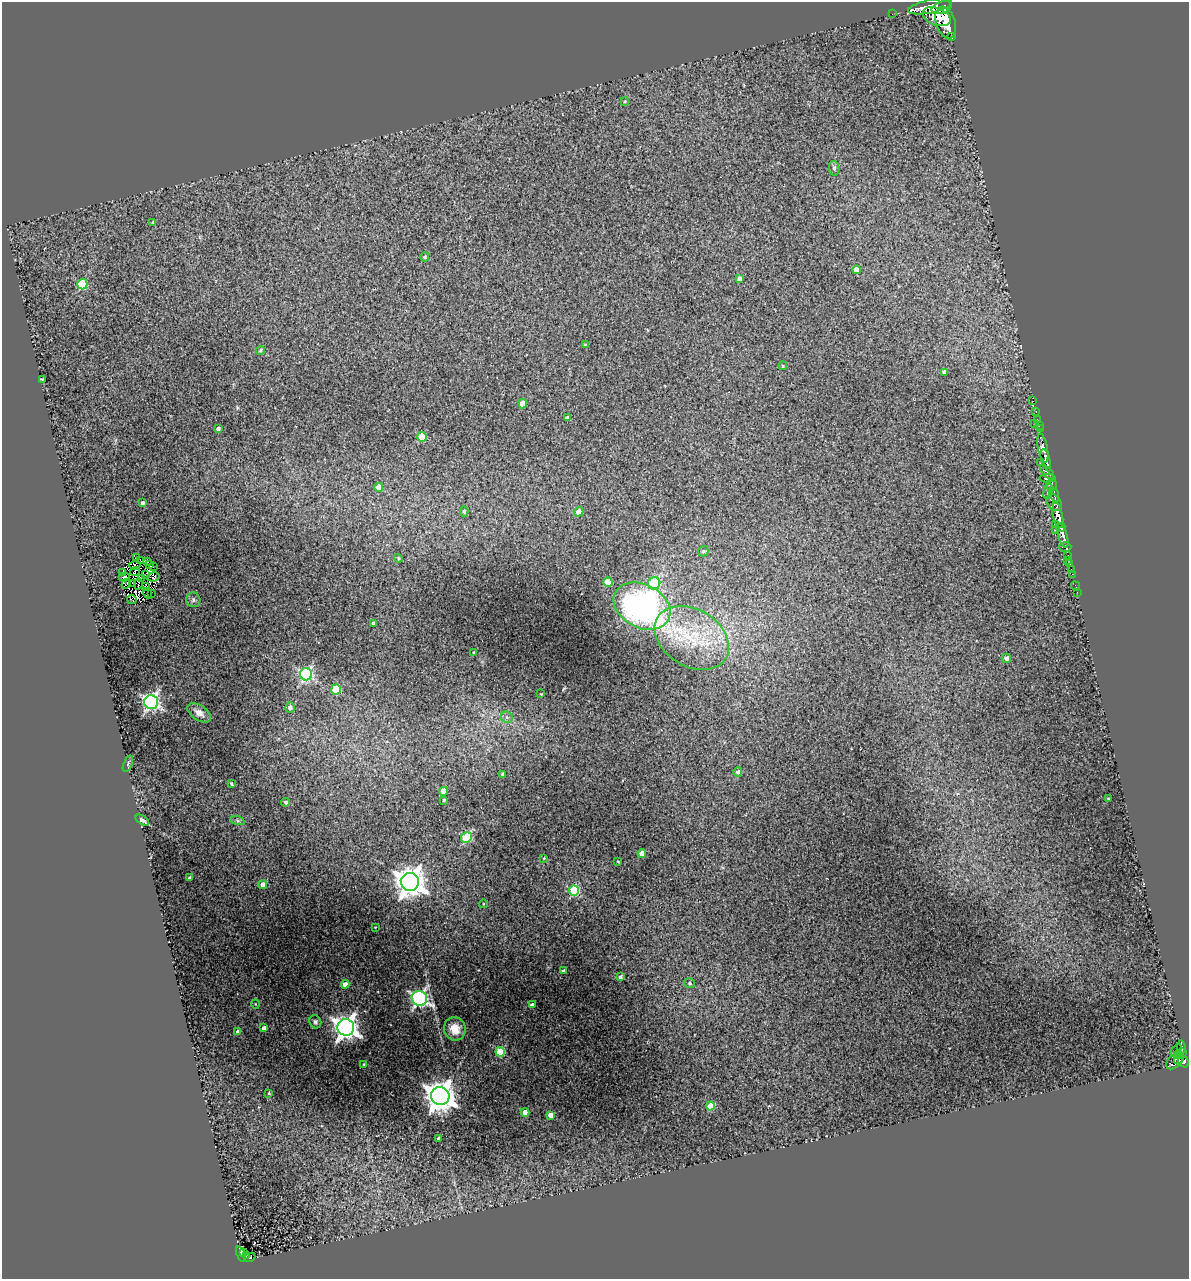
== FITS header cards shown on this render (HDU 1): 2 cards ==
NAXIS1  =                 1187
NAXIS2  =                 1277

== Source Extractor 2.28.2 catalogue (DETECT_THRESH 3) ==
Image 1187 x 1277 px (HDU 1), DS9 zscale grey, 1 PNG px = 1 image px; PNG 1191 x 1281 px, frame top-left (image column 1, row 1277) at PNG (2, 2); each listed source drawn as its Kron ellipse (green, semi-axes under 4 px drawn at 4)
Background 1.13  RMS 0.075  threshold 0.226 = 3 sigma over >= 5 px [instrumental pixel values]
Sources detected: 146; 5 with non-positive FLUX_AUTO (blend fragments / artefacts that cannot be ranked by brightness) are neither listed nor drawn; the other 141 listed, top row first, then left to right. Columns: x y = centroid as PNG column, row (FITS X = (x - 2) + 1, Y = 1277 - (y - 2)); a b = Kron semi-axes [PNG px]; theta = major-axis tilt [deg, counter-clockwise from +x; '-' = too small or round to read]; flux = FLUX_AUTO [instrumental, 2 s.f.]
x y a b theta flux
930 7 22 6 12 5800
942 8 10 6 19 3000
892 14 2 2 - 14
937 17 15 8 -21 3900
946 23 16 9 -73 8400
952 37 3 3 - 180
625 102 4 3 - 5.7
834 168 7 5 -80 13
153 222 4 3 - 5.5
425 257 4 4 - 11
857 270 4 4 - 57
739 278 4 4 - 21
82 284 5 5 - 240
585 345 3 3 - 6.5
261 350 4 4 - 8.5
783 366 4 4 - 5.5
944 372 4 4 - 16
42 379 3 2 - 3.1
1033 401 2 2 - 28
523 404 4 4 - 77
1036 412 3 2 - 35
567 418 4 3 - 16
1037 419 2 2 - 30
1035 424 2 2 - 31
1039 425 2 2 - 32
218 429 4 3 - 18
1040 429 2 2 - 13
422 437 5 4 - 150
1043 448 14 5 -79 2800
1046 460 11 4 -74 2400
1040 463 2 2 - 45
1047 472 9 4 -44 720
1047 478 8 4 -1 780
1052 485 6 5 - 890
379 487 4 4 - 63
1048 491 8 3 77 550
1054 495 7 4 -72 660
142 503 3 3 - 11
1054 503 9 6 -56 1700
464 511 5 4 - 9.1
579 512 5 4 - 39
1058 515 12 5 -79 3700
1055 524 4 2 - 240
1061 527 5 4 - 1000
1056 530 2 2 - 24
1063 535 13 4 -73 2500
1065 547 6 5 - 540
703 551 5 5 - 11
1068 555 3 3 - 260
136 558 3 2 - 3.5
398 558 4 4 - 8
140 560 2 2 - 6
1067 560 3 2 - 20
147 562 3 2 - 6.8
1070 563 3 2 - 57
135 565 6 4 6 3.8
150 565 4 2 - 5.7
153 567 3 2 - 2.1
1071 569 2 2 - 17
135 571 5 2 - 0.84
122 572 3 2 - 3.9
146 574 4 2 - 2.7
1073 574 3 2 - 26
124 577 5 3 - 10
153 577 6 4 11 8.1
141 578 3 2 - 1.9
608 582 4 4 - 120
133 583 3 2 - 5.3
654 583 6 6 - 190
126 584 5 2 - 2.1
138 584 6 2 80 4
1075 586 5 2 - 30
145 587 3 2 - 6.8
1077 592 2 2 - 8
148 593 5 2 - 6.5
151 593 2 2 - 6.5
132 599 5 2 - 47
193 600 7 7 - 13
642 606 30 21 -27 1600
373 623 4 3 - 13
692 638 40 28 -31 380
474 653 3 3 - 9.5
1006 658 4 4 - 20
306 674 6 6 - 840
336 690 5 5 - 220
541 694 3 2 - 4.2
151 702 7 7 - 1600
290 708 5 5 - 20
199 713 13 7 -35 40
507 717 6 5 - 13
128 764 9 4 68 7.8
738 772 5 4 - 14
503 774 3 3 - 9.6
231 783 4 3 - 7.7
444 791 4 4 - 70
1108 798 3 2 - 4.1
444 800 3 3 - 7.4
286 802 4 4 - 12
142 820 7 3 -34 12
238 821 7 4 -18 9
466 837 5 5 - 340
642 854 4 4 - 52
544 858 3 3 - 3.6
618 862 4 2 - 3.4
189 878 3 3 - 6.7
410 882 9 9 - 7500
263 885 4 4 - 30
574 891 5 5 - 320
483 904 4 3 - 3.7
375 927 2 2 - 3.1
563 971 3 3 - 8.6
620 977 4 3 - 14
689 983 5 4 - 9.6
345 984 4 4 - 36
419 998 8 7 - 1400
255 1004 4 3 - 3.5
532 1005 4 3 - 24
315 1022 7 5 -59 12
346 1027 8 8 - 4500
264 1028 4 4 - 19
455 1029 12 11 - 76
238 1032 4 4 - 30
1181 1047 6 3 -81 340
1176 1050 7 2 56 20
500 1052 5 4 - 230
1182 1052 4 3 - 260
1179 1055 4 3 - 84
1178 1060 4 2 - 250
1175 1061 10 6 39 710
1183 1061 6 5 - 1000
364 1064 3 3 - 4
269 1093 3 2 - 4.7
440 1096 9 9 - 7800
710 1106 4 4 - 100
525 1112 4 4 - 55
551 1115 4 4 - 35
439 1139 4 3 - 19
243 1253 3 3 - 52
241 1254 8 3 -67 160
246 1255 4 2 - 44
250 1257 6 3 24 180
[5 non-positive-flux detections neither listed nor drawn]